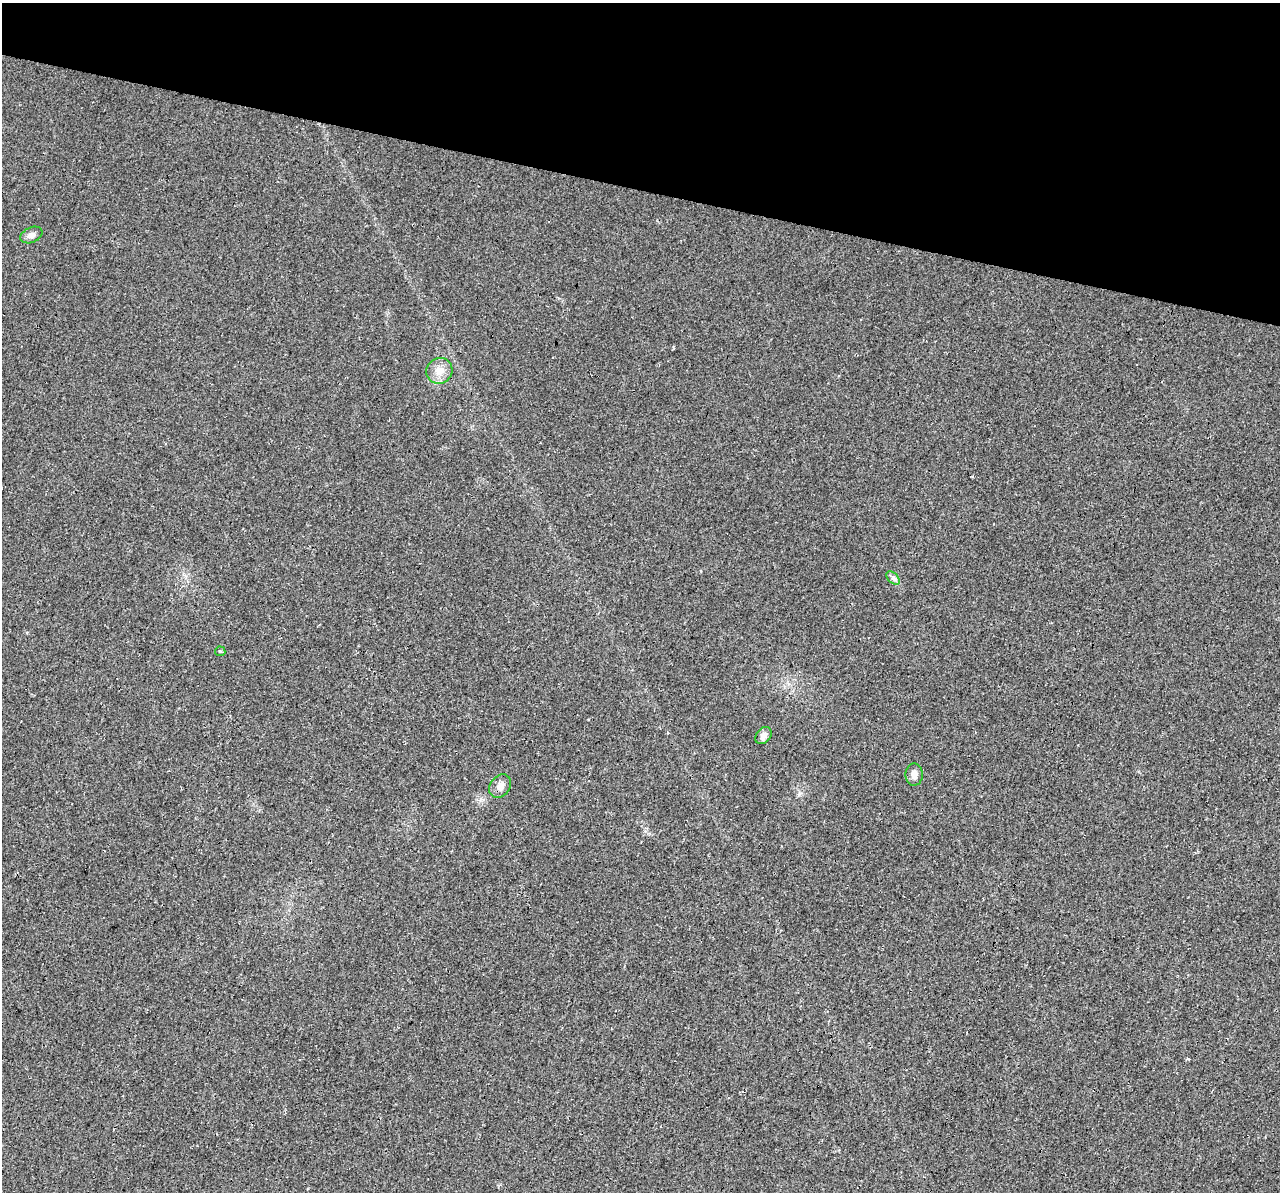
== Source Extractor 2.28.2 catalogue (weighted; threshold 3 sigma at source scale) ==
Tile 2 of 4 x 4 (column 2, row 1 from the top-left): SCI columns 1303-2580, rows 3908-5097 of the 5152 x 5375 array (HDU 1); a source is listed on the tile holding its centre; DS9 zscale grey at full resolution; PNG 1282 x 1194 px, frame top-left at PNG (2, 3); each listed source drawn as its Kron ellipse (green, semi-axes under 4 px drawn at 4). Shown black and unused: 16% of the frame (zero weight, under 3 of 4 exposures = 5% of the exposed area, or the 3 px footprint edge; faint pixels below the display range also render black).
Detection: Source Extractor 2.28.2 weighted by HDU 2 'WHT'; one run over the whole footprint, this tile lists its part. Background 0.0162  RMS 0.0068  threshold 0.0305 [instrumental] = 3 sigma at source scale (4.5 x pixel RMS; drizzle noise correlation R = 1.50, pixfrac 1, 0.0396/0.0396 arcsec/px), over >= 5 px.
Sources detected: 8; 1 cosmic-ray / hot-pixel residue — neither listed nor drawn; the other 7 listed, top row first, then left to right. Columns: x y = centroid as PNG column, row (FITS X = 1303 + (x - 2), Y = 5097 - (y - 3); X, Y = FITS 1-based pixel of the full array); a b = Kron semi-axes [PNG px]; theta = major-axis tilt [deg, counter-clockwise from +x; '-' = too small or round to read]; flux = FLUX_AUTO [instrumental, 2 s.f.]
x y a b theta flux
31 235 11 7 23 2.9
439 371 13 12 - 7.3
893 578 8 5 -45 2
220 651 5 4 - 0.89
763 736 9 7 50 3.4
914 775 11 8 -89 4.1
500 786 13 9 52 4.2